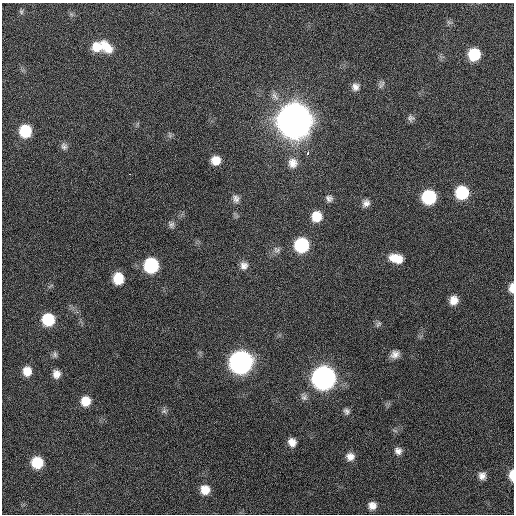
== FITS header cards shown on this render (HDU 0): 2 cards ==
NAXIS1  =                  512 / Axis length
NAXIS2  =                  512 / Axis length

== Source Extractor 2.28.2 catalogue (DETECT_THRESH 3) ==
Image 512 x 512 px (HDU 0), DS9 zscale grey, 1 PNG px = 1 image px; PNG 516 x 516 px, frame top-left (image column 1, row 512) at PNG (2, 3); no overlay
Background 131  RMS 12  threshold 34.5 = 3 sigma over >= 5 px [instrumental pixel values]
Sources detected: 53; all 53 listed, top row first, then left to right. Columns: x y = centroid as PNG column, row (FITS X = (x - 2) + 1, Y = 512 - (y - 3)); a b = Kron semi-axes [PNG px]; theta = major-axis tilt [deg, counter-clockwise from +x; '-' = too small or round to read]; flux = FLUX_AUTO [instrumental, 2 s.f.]
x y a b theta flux
21 12 7 5 -89 1.6e+03
71 14 7 4 -19 1.3e+03
449 22 8 4 -37 1.6e+03
97 46 12 11 - 1.2e+04
106 47 18 10 -50 1.4e+04
474 54 10 9 - 2.8e+04
381 84 11 7 70 2.6e+03
355 87 10 9 - 4.6e+03
275 96 15 8 -60 5.3e+03
411 118 9 8 - 2.7e+03
295 120 13 12 - 3.2e+06
25 131 11 10 - 3.0e+04
170 135 9 4 -84 1.5e+03
64 146 10 8 -69 3.1e+03
308 153 4 3 - 4.7e+03
216 160 9 8 - 1.0e+04
293 163 13 12 - 7.6e+03
129 174 3 2 - 2.9e+03
462 192 11 10 - 4.0e+04
429 197 10 10 - 5.6e+04
329 198 9 8 - 3.2e+03
236 199 11 9 -64 3.9e+03
366 203 10 8 55 4.1e+03
316 216 11 10 - 1.4e+04
171 224 10 7 -55 2.7e+03
302 245 11 10 - 5.8e+04
277 250 10 9 - 3.6e+03
396 258 16 10 -14 1.3e+04
151 265 10 10 - 6.2e+04
244 265 10 10 - 4.9e+03
118 278 10 9 - 1.8e+04
511 288 10 6 89 5.9e+03
454 300 10 9 - 7.8e+03
48 319 10 10 - 3.3e+04
378 324 9 6 60 1.9e+03
55 354 9 7 83 2.2e+03
395 354 11 8 26 5.1e+03
241 362 12 11 - 4.8e+05
27 371 10 9 - 1.0e+04
56 374 9 9 - 6.0e+03
324 378 12 11 - 5.5e+05
304 397 11 8 -59 3.3e+03
85 401 9 9 - 1.2e+04
164 411 7 7 - 2.1e+03
347 411 9 8 - 2.7e+03
292 442 9 8 - 6.5e+03
398 451 9 8 - 4.0e+03
350 457 10 10 - 6.0e+03
37 462 9 9 - 2.5e+04
512 475 11 5 89 8.7e+03
482 476 9 8 - 4.7e+03
205 490 9 9 - 1.1e+04
372 506 9 9 - 6.0e+03
At the frame edge (FLAGS 8, measured only in part): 2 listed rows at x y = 511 288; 512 475